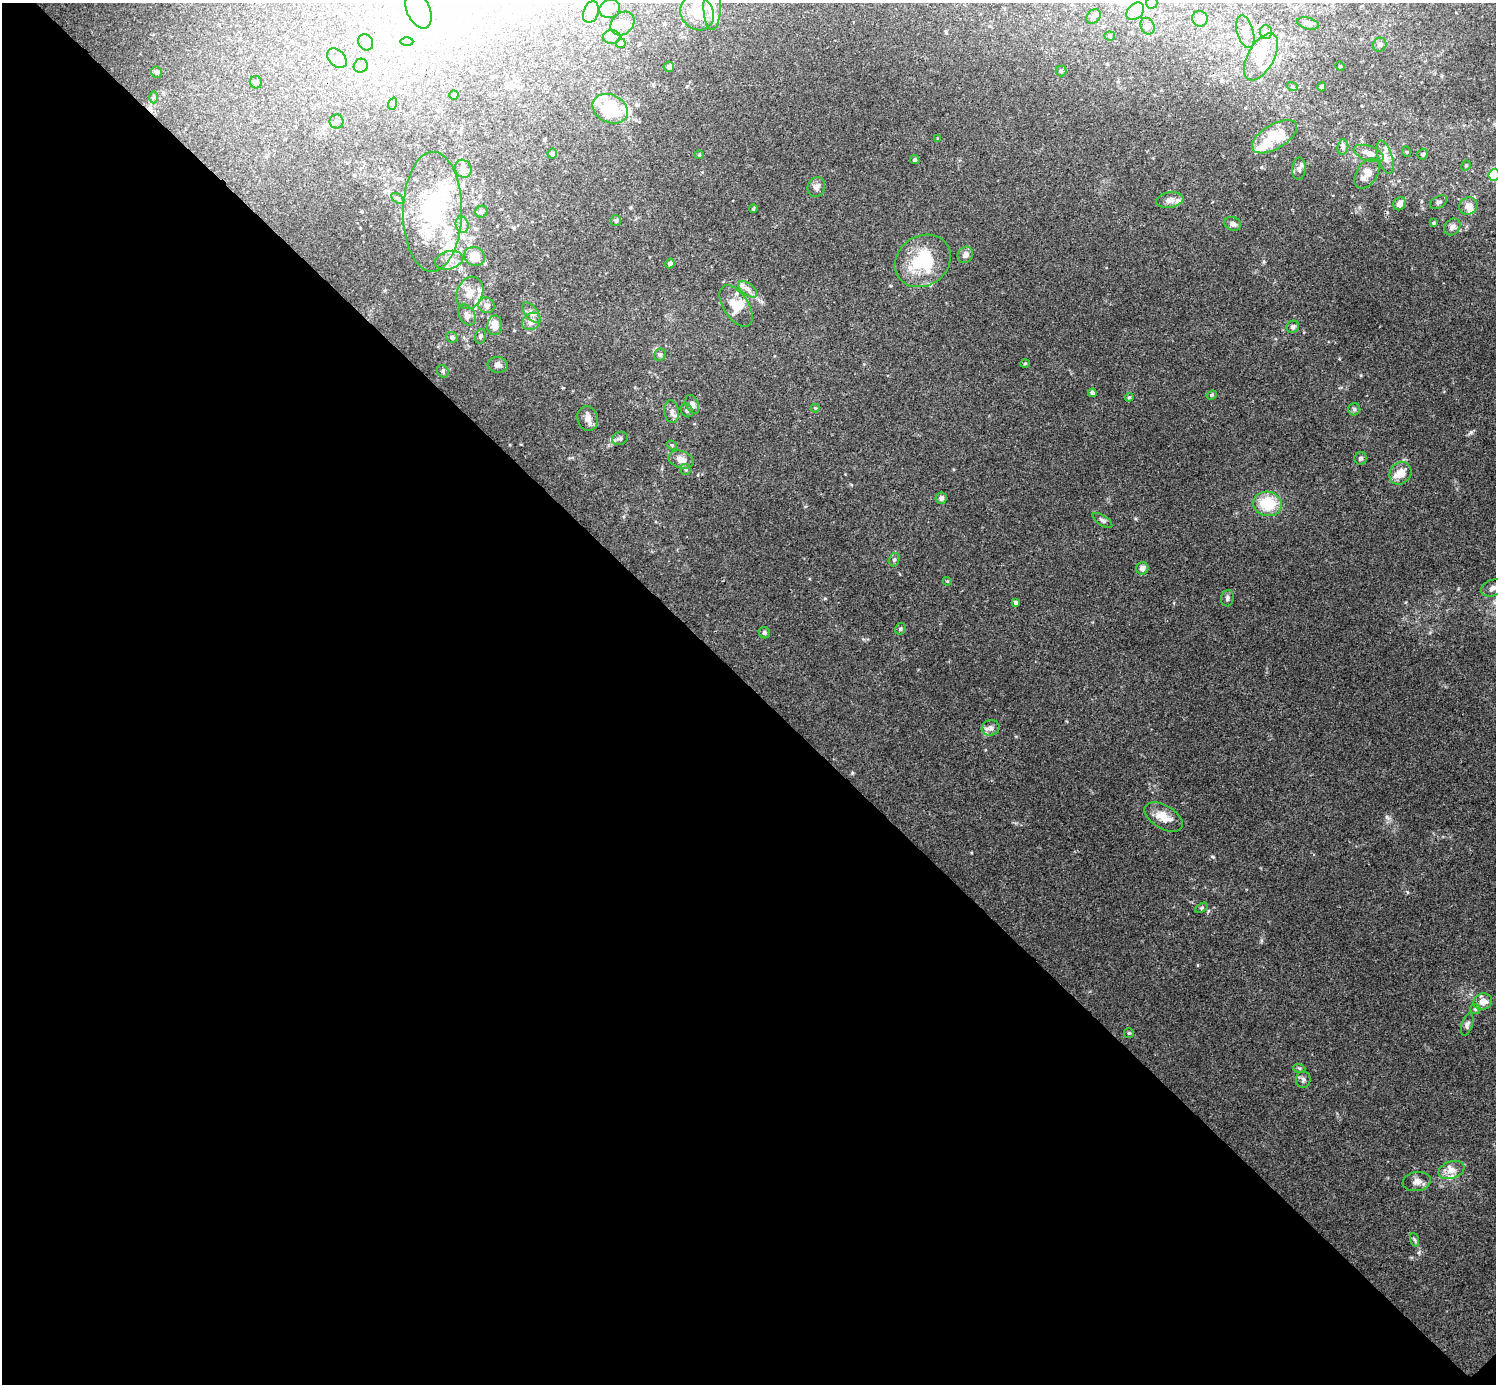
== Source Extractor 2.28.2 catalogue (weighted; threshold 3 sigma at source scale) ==
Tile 14 of 4 x 4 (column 2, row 4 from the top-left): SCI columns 1497-2990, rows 160-1541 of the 5985 x 5985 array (HDU 1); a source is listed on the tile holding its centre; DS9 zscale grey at full resolution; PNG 1498 x 1386 px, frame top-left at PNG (2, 3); each listed source drawn as its Kron ellipse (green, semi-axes under 4 px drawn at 4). Shown black and unused: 51% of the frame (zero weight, under 3 of 4 exposures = <1% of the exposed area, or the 3 px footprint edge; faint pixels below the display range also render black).
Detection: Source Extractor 2.28.2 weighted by HDU 2 'WHT'; one run over the whole footprint, this tile lists its part. Background 0.0348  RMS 0.0047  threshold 0.0211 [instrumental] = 3 sigma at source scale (4.5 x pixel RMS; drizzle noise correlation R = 1.50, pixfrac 1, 0.05/0.05 arcsec/px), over >= 5 px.
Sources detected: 155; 8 inside a brighter object's white glare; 1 cosmic-ray / hot-pixel residue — neither listed nor drawn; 24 inside a brighter listed object's ellipse — not listed separately; the other 122 listed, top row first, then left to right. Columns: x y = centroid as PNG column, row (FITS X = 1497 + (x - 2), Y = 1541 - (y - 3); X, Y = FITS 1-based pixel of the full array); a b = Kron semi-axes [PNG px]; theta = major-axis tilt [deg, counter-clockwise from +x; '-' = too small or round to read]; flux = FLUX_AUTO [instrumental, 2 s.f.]
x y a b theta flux
1152 3 6 6 - 1.1
712 5 25 8 90 4.7
610 9 10 9 - 2.9
418 10 19 11 -67 7.9
1135 11 10 7 44 9.1
591 12 11 7 70 2.8
697 13 18 16 -51 7.9
1094 17 8 6 46 1.4
1200 19 8 7 - 3.6
623 23 13 10 44 3.6
1308 24 11 5 -15 1.7
1147 26 8 7 - 1.3
1245 32 17 8 -74 4.3
1266 32 6 6 - 1.4
1110 36 5 4 - 0.61
611 37 9 6 1 1.7
366 42 8 7 - 1.7
407 42 6 4 1 0.94
621 43 5 4 - 0.82
1380 45 7 6 - 1.3
1261 57 26 13 61 10
337 58 11 8 -45 2.4
361 66 7 6 - 1.9
1340 66 5 4 - 0.55
669 67 5 5 - 1.2
1061 71 5 5 - 0.71
157 72 6 5 - 1.4
256 82 6 6 - 1.5
1292 86 6 3 -20 0.6
1322 87 5 4 - 2.2
454 95 4 4 - 0.78
153 97 6 4 -90 0.65
393 104 6 4 71 0.66
610 109 18 14 -25 28
336 121 7 7 - 1.2
1275 137 25 12 31 18
938 138 4 4 - 0.45
1343 147 7 5 82 1.4
1407 152 5 3 - 0.42
1369 153 16 7 -20 3.9
552 154 5 5 - 0.98
1423 154 5 5 - 1.2
699 155 4 4 - 0.49
1385 157 17 7 -72 3.3
915 160 5 4 - 0.78
1466 166 5 4 - 0.68
463 169 9 8 - 3
1299 169 11 6 86 1.6
1367 174 17 10 56 6.2
1494 175 6 5 - 25
816 187 10 8 66 2.4
398 199 7 4 -35 0.6
1170 200 14 7 9 2.7
1439 202 9 5 27 1.1
1400 204 7 6 - 2.4
1468 206 9 8 - 3.4
753 209 4 3 - 0.58
432 212 60 29 89 46
481 212 6 5 - 1.2
616 220 5 5 - 0.84
1434 223 4 3 - 0.57
462 224 8 6 -74 1.9
1233 224 8 6 -21 2
1452 227 9 7 49 1.8
965 255 8 7 - 2.3
475 256 10 9 - 11
449 260 14 9 16 4.4
923 261 29 25 34 27
670 263 5 4 - 1.5
748 289 11 6 -38 2.2
470 293 17 13 66 6.4
486 305 8 7 - 2.3
736 306 23 12 -57 8.5
531 312 12 6 -50 2
467 315 11 8 -58 3
531 321 10 8 37 3.6
495 325 10 7 86 4.3
1293 327 6 6 - 1.2
480 336 7 5 73 0.99
452 337 6 5 - 1.3
660 355 6 5 - 0.98
1025 363 5 3 - 0.44
498 365 10 8 -5 1.8
443 371 6 5 - 0.97
1092 393 4 4 - 1.5
1212 395 5 4 - 0.64
1129 397 4 4 - 0.53
692 404 10 6 -66 1.9
815 408 4 4 - 0.41
1354 409 6 6 - 1.1
687 411 7 5 -56 0.87
672 412 11 7 -82 2.2
588 418 12 10 -74 3
620 438 8 6 22 1.1
672 445 5 4 - 0.63
1361 458 6 6 - 1
681 460 13 8 -18 4
686 469 5 5 - 0.76
1400 473 12 10 51 5.7
941 498 6 5 - 1.7
1267 504 14 12 -14 16
1102 520 11 5 -34 1.2
894 560 7 5 74 1.1
1142 568 6 6 - 2.8
947 581 4 3 - 0.46
1492 588 12 8 21 2.5
1227 598 8 6 76 1.2
1016 603 4 4 - 1.7
900 629 6 5 - 0.79
764 633 6 5 - 1
991 728 9 8 - 2
1164 817 21 11 -31 7.1
1201 908 7 4 32 0.61
1483 1002 9 8 - 4.2
1475 1009 5 5 - 0.78
1467 1024 12 5 72 1.4
1129 1033 5 4 - 0.57
1299 1068 6 4 -18 0.64
1303 1080 8 7 - 1.4
1452 1170 13 8 20 3.9
1417 1181 14 9 9 3.2
1415 1240 7 4 -71 0.79
Isophote crosses this tile's border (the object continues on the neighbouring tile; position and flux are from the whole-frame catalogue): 4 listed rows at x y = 1152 3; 712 5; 1494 175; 1492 588
Unlisted compact peaks at least as high as the median listed source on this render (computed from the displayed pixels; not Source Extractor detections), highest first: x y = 1213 857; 1387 817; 852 773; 1470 432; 1407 892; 825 598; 1419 1253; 1361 375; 1261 940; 1197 965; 971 853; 563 388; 894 552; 1264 262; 1136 518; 985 750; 1339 359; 890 286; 1421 201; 521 444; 510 445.